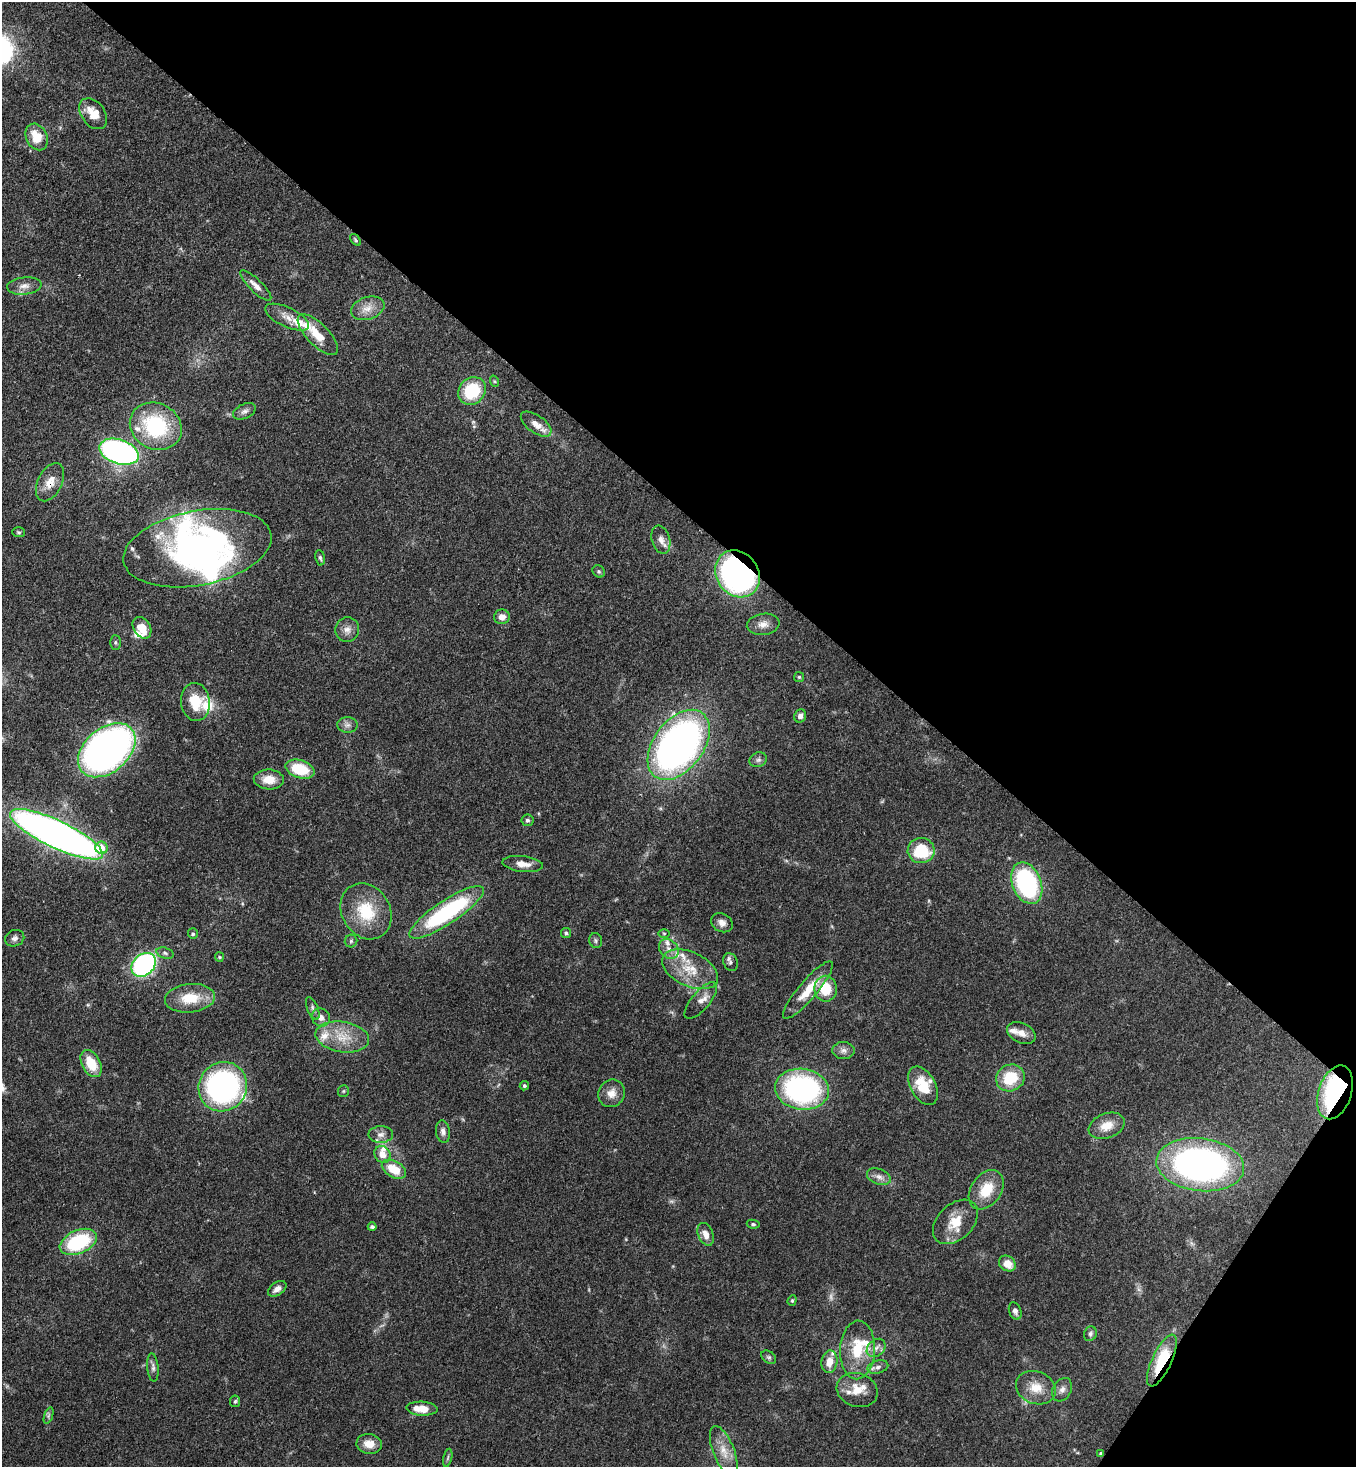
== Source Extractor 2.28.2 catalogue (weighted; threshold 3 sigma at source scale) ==
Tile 8 of 4 x 4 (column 4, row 2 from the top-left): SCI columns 4285-5638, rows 2990-4454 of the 6002 x 5980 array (HDU 1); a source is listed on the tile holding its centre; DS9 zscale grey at full resolution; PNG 1358 x 1469 px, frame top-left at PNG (2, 2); each listed source drawn as its Kron ellipse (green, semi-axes under 4 px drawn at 4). Shown black and unused: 37% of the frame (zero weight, under 3 of 4 exposures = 7% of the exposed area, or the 3 px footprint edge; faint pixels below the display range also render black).
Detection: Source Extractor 2.28.2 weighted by HDU 2 'WHT'; one run over the whole footprint, this tile lists its part. Background 0.127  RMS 0.0044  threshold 0.0197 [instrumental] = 3 sigma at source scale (4.5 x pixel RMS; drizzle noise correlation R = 1.50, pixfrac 1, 0.05/0.05 arcsec/px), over >= 5 px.
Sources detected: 135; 2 too faint to see at this stretch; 2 inside a brighter object's white glare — neither listed nor drawn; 22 inside a brighter listed object's ellipse — not listed separately; the other 109 listed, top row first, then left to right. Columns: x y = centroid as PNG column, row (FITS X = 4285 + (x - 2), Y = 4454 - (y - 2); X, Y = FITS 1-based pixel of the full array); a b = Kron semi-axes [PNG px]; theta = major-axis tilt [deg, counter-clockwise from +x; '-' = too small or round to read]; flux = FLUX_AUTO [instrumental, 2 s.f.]
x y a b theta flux
93 114 17 11 -53 7.1
37 137 14 10 -64 9.1
355 240 7 4 -54 0.58
24 286 17 8 6 3.4
256 286 21 6 -44 3.4
368 308 17 11 18 5
287 317 24 9 -25 4.7
318 335 26 11 -46 8.5
494 381 6 3 -71 0.56
472 391 15 13 46 21
244 411 12 7 26 1.9
536 424 18 8 -35 4.7
156 426 27 23 -27 38
119 452 20 12 -18 120
50 482 20 12 64 6
19 532 6 5 - 0.71
661 540 14 9 -74 3.2
197 548 75 37 11 100
320 558 8 5 -81 0.97
599 571 7 5 -46 0.81
737 574 25 21 -53 110
502 617 8 7 - 3
763 624 16 10 6 3.7
142 628 11 8 -57 7.5
347 630 12 12 - 3.2
115 642 7 5 -90 0.88
799 677 5 5 - 0.59
195 702 19 14 -84 11
800 716 7 5 61 2.2
347 725 10 8 -2 1.9
679 745 40 25 53 220
107 750 33 22 40 200
758 760 9 7 24 1.4
300 769 15 9 -18 16
269 779 15 10 -2 6.2
527 820 6 6 - 1
56 834 51 13 -25 330
101 848 6 6 - 7.7
921 851 13 12 - 20
523 864 20 8 -6 4.5
1027 883 22 14 -68 60
366 911 29 24 -59 19
447 912 44 11 34 54
722 923 11 9 -31 2.5
566 933 5 5 - 0.69
664 933 6 4 -1 0.51
193 934 5 5 - 0.78
15 938 10 8 20 1.7
596 940 7 6 - 0.97
351 941 6 6 - 0.94
669 949 11 8 -48 3.1
165 953 9 5 -16 1.1
219 957 5 4 - 0.48
731 962 9 7 -64 1.4
144 965 13 10 42 80
690 969 30 17 -25 13
826 989 13 11 -90 12
808 990 37 9 50 10
190 998 25 14 5 12
701 1001 23 9 50 3.9
313 1008 12 5 -68 1.3
321 1017 9 8 - 2.7
1021 1033 15 10 -26 3.5
342 1037 27 15 -9 12
843 1050 11 8 -4 2.2
91 1063 14 9 -62 10
1010 1078 15 13 31 15
524 1086 5 4 - 0.75
923 1086 21 12 -61 12
223 1087 25 24 - 110
802 1089 27 20 -8 93
343 1091 6 5 - 0.71
1335 1092 28 16 71 72
611 1093 14 13 - 4.4
1107 1126 19 12 20 6.8
443 1132 11 7 -83 2
381 1135 12 8 1 2.5
382 1154 9 8 - 4.4
1200 1165 44 26 -7 170
394 1169 13 8 -30 9.5
879 1177 12 7 -21 2.5
986 1190 22 15 55 12
955 1222 26 17 44 10
753 1224 6 4 -9 0.66
372 1227 4 3 - 0.81
706 1234 12 7 -68 3.6
78 1242 19 11 23 34
1007 1264 9 7 -36 5.6
277 1289 10 6 34 2.5
792 1300 5 4 - 0.6
1015 1311 9 6 -71 1.9
1090 1334 7 6 - 1.1
876 1348 10 8 43 2.4
857 1350 29 17 88 17
769 1357 8 5 -39 1
1162 1361 28 10 65 23
829 1362 11 8 80 5.4
153 1367 14 5 -84 1.6
878 1367 10 6 16 1.8
1036 1388 20 16 -22 8.3
857 1390 21 16 -19 7.6
1062 1390 12 9 61 2.5
235 1401 6 5 - 0.71
422 1409 15 7 -3 6.8
48 1416 9 4 71 0.85
369 1444 13 10 -7 5.3
724 1451 26 10 -69 6.8
1101 1453 4 3 - 0.46
448 1458 9 3 77 0.81
Overlapping masked pixels (flux is a lower limit): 5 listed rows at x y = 50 482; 737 574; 1335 1092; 1162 1361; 1101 1453